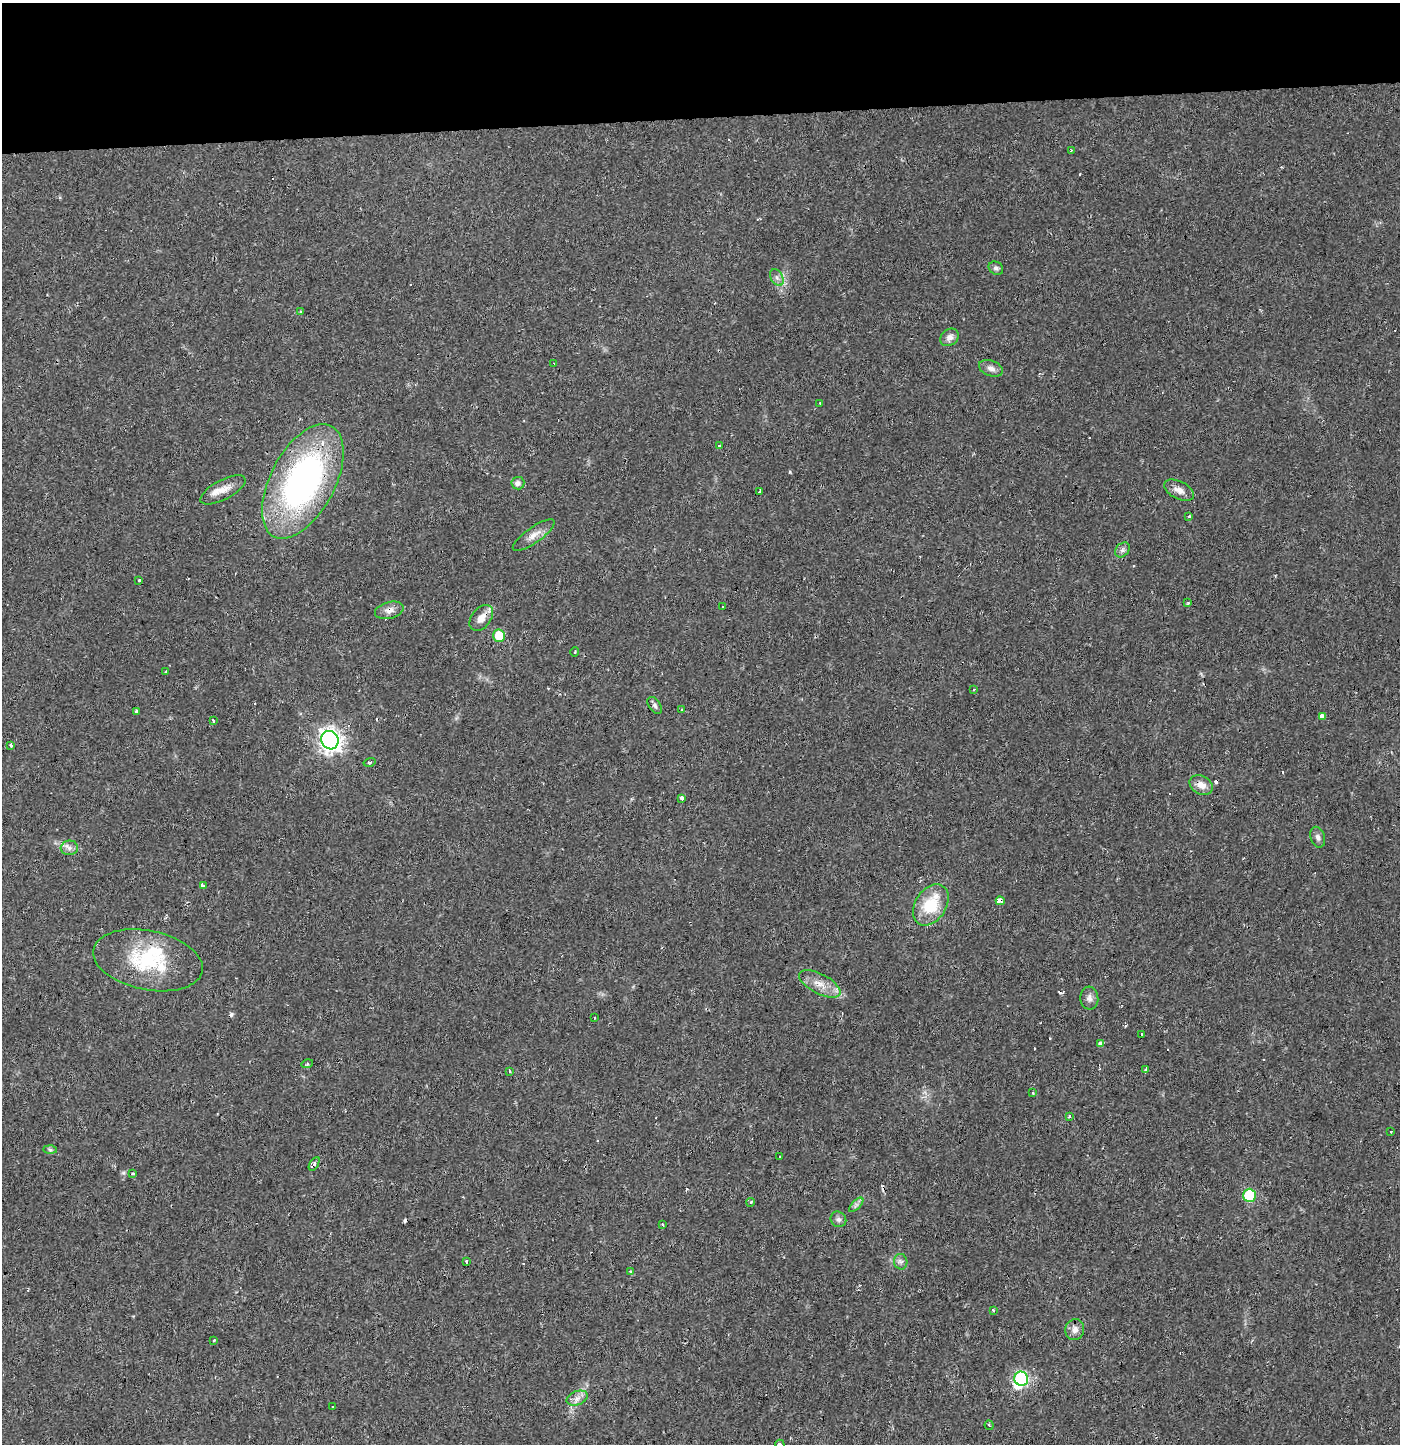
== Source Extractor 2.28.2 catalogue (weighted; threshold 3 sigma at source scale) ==
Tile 2 of 3 x 3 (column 2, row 1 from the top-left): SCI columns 1399-2796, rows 2950-4391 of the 4199 x 4455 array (HDU 1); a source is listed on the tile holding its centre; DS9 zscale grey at full resolution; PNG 1402 x 1446 px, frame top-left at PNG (2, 3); each listed source drawn as its Kron ellipse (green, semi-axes under 4 px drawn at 4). Shown black and unused: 8% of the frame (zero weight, under 2 of 3 exposures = <1% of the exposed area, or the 3 px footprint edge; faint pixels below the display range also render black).
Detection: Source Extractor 2.28.2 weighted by HDU 2 'WHT'; one run over the whole footprint, this tile lists its part. Background 0.016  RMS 0.003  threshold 0.0134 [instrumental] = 3 sigma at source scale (4.5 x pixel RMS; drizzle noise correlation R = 1.50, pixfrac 1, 0.0396/0.0396 arcsec/px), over >= 5 px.
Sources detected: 98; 1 inside a brighter object's white glare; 23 cosmic-ray / hot-pixel residue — neither listed nor drawn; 1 inside a brighter listed object's ellipse — not listed separately; the other 73 listed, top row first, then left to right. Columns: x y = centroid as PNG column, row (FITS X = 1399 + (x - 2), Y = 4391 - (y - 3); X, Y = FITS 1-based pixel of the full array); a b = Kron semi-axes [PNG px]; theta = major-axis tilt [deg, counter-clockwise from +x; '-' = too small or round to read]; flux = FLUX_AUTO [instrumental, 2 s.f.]
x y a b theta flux
1071 150 3 2 - 0.24
996 268 8 6 -34 0.79
777 277 9 6 -63 1.1
300 312 3 2 - 0.55
950 337 10 8 39 1.7
554 363 3 2 - 0.25
991 368 12 7 -20 1.6
820 403 3 3 - 0.36
719 446 3 3 - 0.62
303 481 62 32 62 95
518 483 6 6 - 1.3
223 490 25 9 27 3.8
1179 490 16 8 -26 2.3
760 491 4 3 - 0.6
1189 517 3 3 - 0.55
534 535 25 8 35 2.8
1122 550 8 6 47 0.92
139 580 3 3 - 0.93
1188 603 3 3 - 0.32
723 606 3 2 - 0.56
389 610 14 8 14 2
481 618 14 9 51 2.9
499 636 6 6 - 8.7
575 652 5 3 - 0.27
165 672 4 2 - 0.23
973 689 3 3 - 0.59
655 705 9 5 -56 0.77
681 709 3 3 - 0.94
136 711 3 3 - 0.51
1323 716 3 3 - 15
213 721 3 3 - 0.49
330 740 9 8 - 170
11 745 4 3 - 1.9
369 762 6 3 17 0.69
1201 785 12 9 -29 2.7
682 798 4 3 - 1.5
1318 837 11 7 -72 1
69 848 9 7 4 1.3
203 885 4 3 - 1.2
1000 901 4 3 - 31
931 905 22 15 57 12
148 960 55 29 -12 24
820 984 23 10 -27 3.9
1089 998 11 9 -86 1.4
594 1018 3 2 - 0.33
1142 1035 3 2 - 0.54
1101 1044 4 4 - 11
307 1064 6 3 17 0.38
1146 1069 4 3 - 4.1
509 1071 3 2 - 0.45
1032 1093 3 3 - 0.94
1070 1117 3 3 - 2.2
1391 1131 3 3 - 0.31
50 1150 7 4 -2 0.51
780 1156 3 3 - 0.58
314 1164 7 4 57 1.5
133 1174 3 3 - 0.95
1249 1195 6 6 - 21
751 1202 4 3 - 0.38
856 1205 9 4 45 0.88
838 1219 8 7 - 0.95
662 1225 4 3 - 0.39
467 1261 3 3 - 1.4
901 1262 8 6 -78 1
630 1272 3 3 - 7.8
993 1310 4 3 - 0.47
1075 1330 10 9 - 1.9
214 1340 4 3 - 0.33
1021 1379 7 7 - 38
577 1398 11 7 20 1.7
333 1406 3 3 - 0.74
989 1425 5 3 - 0.27
780 1444 4 3 - 1
Overlapping masked pixels (flux is a lower limit): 5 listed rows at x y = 303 481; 389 610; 481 618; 1000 901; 314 1164
Isophote crosses this tile's border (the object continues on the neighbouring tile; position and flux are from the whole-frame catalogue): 1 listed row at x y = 780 1444
Unlisted compact peaks at least as high as the median listed source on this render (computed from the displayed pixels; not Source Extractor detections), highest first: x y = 790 472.